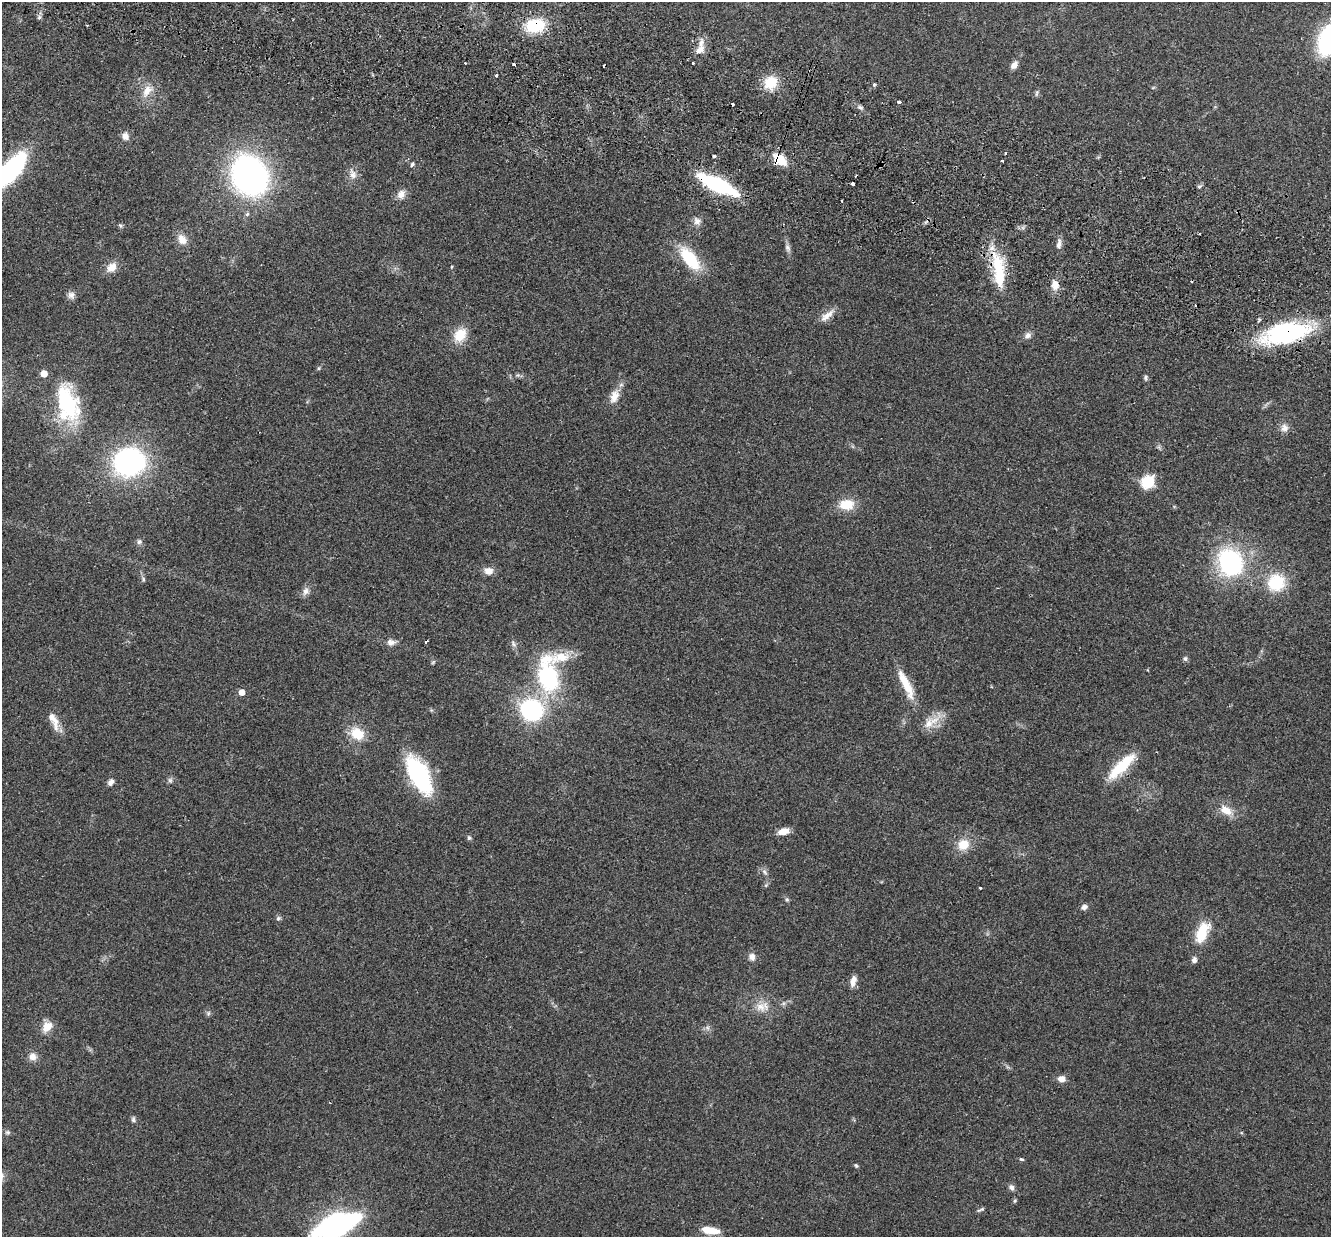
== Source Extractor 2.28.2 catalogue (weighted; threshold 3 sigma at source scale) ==
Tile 11 of 4 x 4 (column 3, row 3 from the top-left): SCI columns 2680-4008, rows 1422-2656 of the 5357 x 5440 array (HDU 1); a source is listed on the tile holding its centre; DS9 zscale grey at full resolution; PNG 1333 x 1239 px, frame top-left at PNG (2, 2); no overlay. Shown black and unused: <1% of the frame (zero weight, under 2 of 3 exposures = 3% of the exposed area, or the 3 px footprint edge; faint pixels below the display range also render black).
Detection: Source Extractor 2.28.2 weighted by HDU 2 'WHT'; one run over the whole footprint, this tile lists its part. Background 0.0531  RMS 0.0079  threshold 0.0354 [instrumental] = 3 sigma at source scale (4.5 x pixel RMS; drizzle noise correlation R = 1.50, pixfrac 1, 0.05/0.05 arcsec/px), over >= 5 px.
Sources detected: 106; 1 inside a brighter object's white glare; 5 cosmic-ray / hot-pixel residue — not listed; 3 inside a brighter listed object's ellipse — not listed separately; the other 97 listed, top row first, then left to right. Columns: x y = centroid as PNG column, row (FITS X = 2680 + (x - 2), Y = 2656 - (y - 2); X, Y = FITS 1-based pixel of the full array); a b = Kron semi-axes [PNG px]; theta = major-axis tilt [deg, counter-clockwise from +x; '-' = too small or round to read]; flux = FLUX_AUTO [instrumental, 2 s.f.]
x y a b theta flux
39 17 6 5 - 1.4
535 26 21 14 10 29
1329 39 22 13 66 140
699 50 14 7 45 5.1
465 63 2 2 - 0.68
693 63 3 3 - 1.4
1014 65 10 7 55 4.2
497 75 3 3 - 2.2
771 83 16 13 39 17
147 91 19 10 61 8.8
1036 93 8 4 81 1.3
899 102 4 3 - 3.9
860 107 6 5 - 1.7
125 136 10 8 -64 4
714 156 3 3 - 12
780 159 12 7 -41 23
1002 161 3 2 - 0.94
412 164 6 4 56 1.4
11 170 32 13 51 110
353 175 12 10 88 5
249 176 29 24 -62 270
853 184 3 3 - 14
717 185 31 9 -25 96
1199 186 6 4 66 1.4
401 194 12 10 74 5
841 201 3 2 - 0.93
247 214 6 5 - 1.4
697 221 10 9 - 3.7
120 225 7 4 -19 1.1
182 239 14 10 -59 6.8
1059 245 12 6 84 3.4
787 248 10 6 -60 2.4
690 259 27 12 -51 34
998 266 38 16 -76 32
112 267 13 10 50 7.4
1055 285 11 8 -78 6.8
71 295 10 9 - 3.2
827 316 22 8 38 6.4
1286 332 41 18 11 110
460 335 18 13 50 14
1028 335 9 7 54 3
319 368 6 3 71 0.88
44 373 5 5 - 12
1146 378 7 5 -82 1.4
614 396 18 11 67 8.1
67 403 41 22 -68 67
1284 428 11 10 - 4.4
129 462 17 15 11 210
1148 482 9 8 - 40
846 504 17 12 1 15
139 542 7 7 - 2
1230 563 18 15 -67 150
488 571 10 9 - 5.9
143 579 6 4 -88 1.2
1276 583 19 18 - 29
306 591 11 8 63 3.7
391 642 10 9 - 3.7
514 644 9 5 -68 2
1185 659 7 5 77 1.5
548 676 41 21 -83 82
906 684 42 9 -65 17
242 692 5 5 - 7
531 710 16 14 -37 100
54 720 26 9 -66 8.2
929 723 13 11 67 8.2
357 734 17 13 -32 15
1122 766 42 12 44 27
419 775 39 17 -62 86
170 780 6 6 - 1.7
111 782 9 6 55 2.8
1226 810 15 10 -30 9.7
783 831 11 7 11 7.7
469 838 6 5 - 1.4
963 845 14 13 - 12
765 872 9 4 -42 1.8
980 888 3 3 - 1.4
787 900 6 5 - 1.2
1084 907 7 6 - 2.9
278 918 7 5 22 1.4
1202 933 26 12 66 21
752 957 11 8 -66 3.7
1194 960 7 6 - 2.5
853 981 13 6 79 5.1
760 1007 15 12 -33 8.4
208 1013 6 4 -73 1.2
47 1027 16 11 48 7.9
32 1057 10 10 - 4.8
1062 1079 9 7 -14 4.7
133 1119 8 5 -81 1.6
8 1132 7 5 0 1.6
1021 1159 6 4 -15 1
856 1165 6 4 -67 0.99
1012 1188 8 7 - 2.4
1015 1201 6 4 68 1
980 1210 11 4 23 1.3
336 1225 27 10 21 320
710 1230 18 7 -8 13
Overlapping masked pixels (flux is a lower limit): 6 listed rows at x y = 535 26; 780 159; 717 185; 998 266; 1286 332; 1122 766
Isophote crosses this tile's border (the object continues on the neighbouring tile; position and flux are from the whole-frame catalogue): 3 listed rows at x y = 1329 39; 11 170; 336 1225
Unlisted compact peaks at least as high as the median listed source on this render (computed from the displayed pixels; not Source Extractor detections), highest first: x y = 874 85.